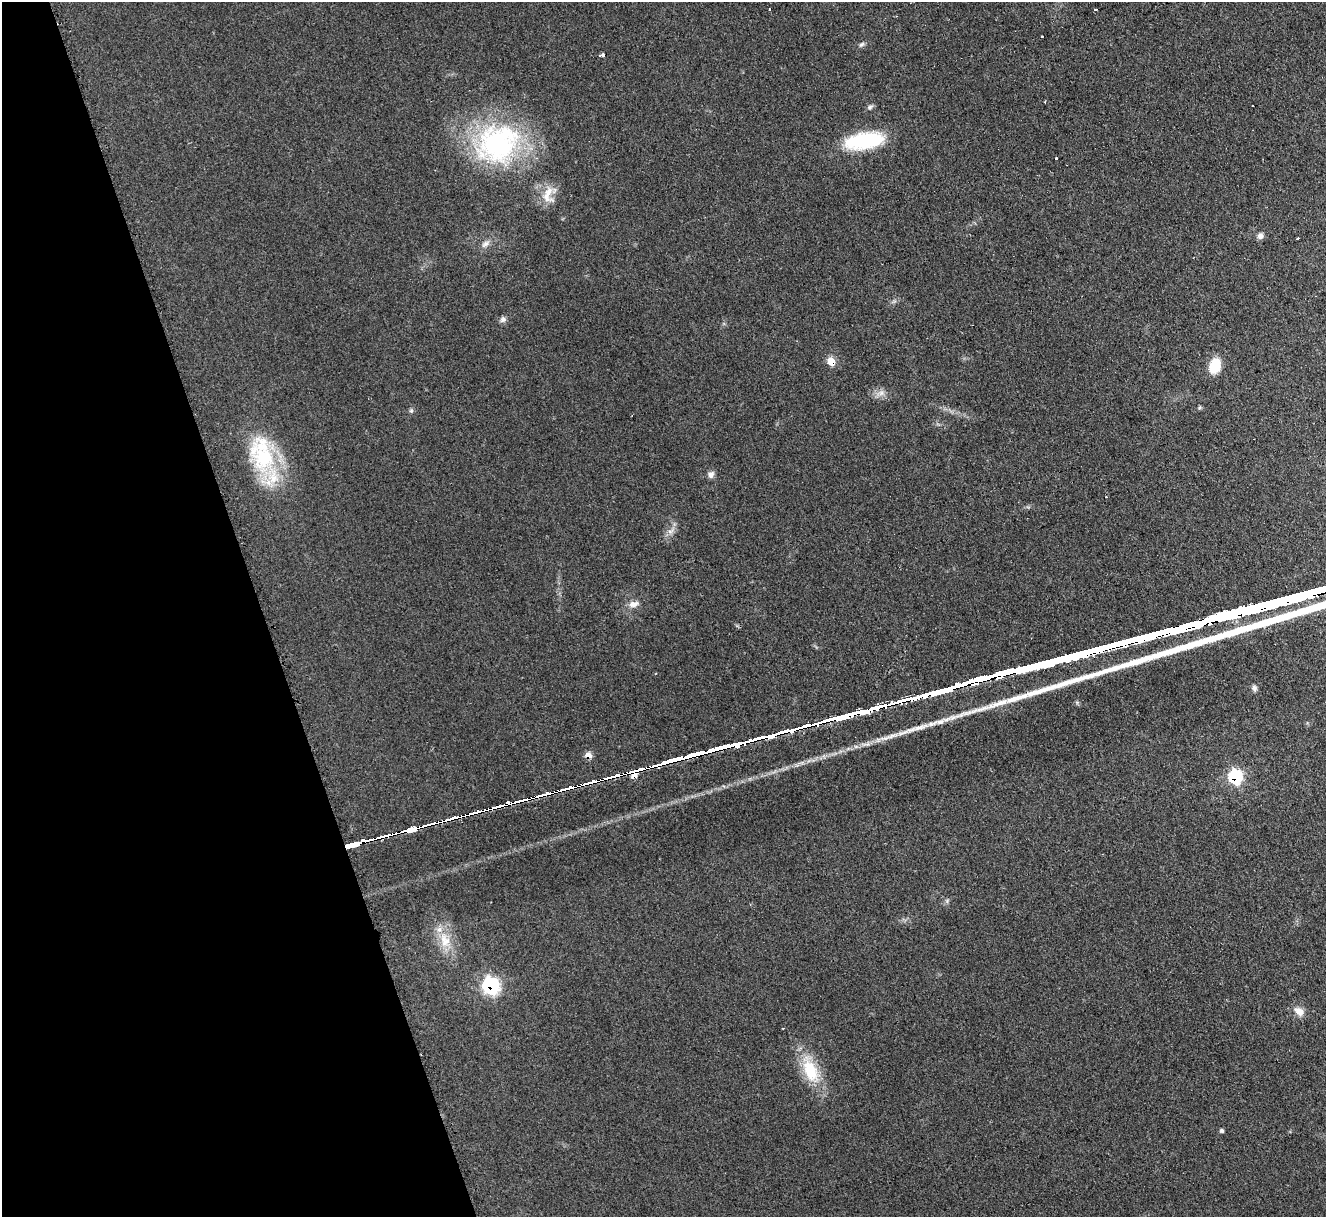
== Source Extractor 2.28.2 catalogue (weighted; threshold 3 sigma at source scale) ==
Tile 5 of 4 x 4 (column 1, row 2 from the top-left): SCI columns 21-1344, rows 2704-3918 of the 5321 x 5278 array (HDU 1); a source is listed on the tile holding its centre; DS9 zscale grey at full resolution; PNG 1328 x 1219 px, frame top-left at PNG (2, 2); no overlay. Shown black and unused: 20% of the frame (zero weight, under 2 of 3 exposures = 2% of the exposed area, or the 3 px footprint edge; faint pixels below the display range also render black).
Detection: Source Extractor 2.28.2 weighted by HDU 2 'WHT'; one run over the whole footprint, this tile lists its part. Background 0.133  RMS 0.013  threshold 0.0565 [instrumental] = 3 sigma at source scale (4.5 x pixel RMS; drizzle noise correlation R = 1.50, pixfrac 1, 0.05/0.05 arcsec/px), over >= 5 px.
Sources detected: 34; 1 cosmic-ray / hot-pixel residue — not listed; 1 inside a brighter listed object's ellipse — not listed separately; the other 32 listed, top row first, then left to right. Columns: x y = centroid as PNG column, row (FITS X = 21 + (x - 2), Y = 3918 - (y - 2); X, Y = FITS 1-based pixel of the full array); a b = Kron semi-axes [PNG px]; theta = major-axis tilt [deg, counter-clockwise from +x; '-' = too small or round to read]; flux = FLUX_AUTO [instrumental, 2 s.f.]
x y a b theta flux
770 9 3 3 - 4.6
1095 10 4 3 - 8.7
1042 36 3 2 - 1.4
861 44 9 5 36 3
603 55 3 3 - 29
870 107 9 5 21 3
864 141 46 18 9 84
498 144 59 49 31 230
1056 158 3 3 - 2.4
548 195 27 15 86 21
1260 236 8 7 - 5.1
1298 238 3 2 - 1.8
485 244 14 7 38 6.4
503 320 9 7 31 4.1
831 361 6 6 - 23
1215 366 16 11 70 32
881 393 7 7 - 5.8
411 411 6 5 - 2.2
264 457 44 33 -43 110
711 474 9 8 - 5.4
1106 497 3 2 - 1.4
670 531 11 5 20 5
633 604 12 8 3 8.1
1254 688 8 7 - 3.7
588 755 8 6 -28 9
1235 777 8 7 - 120
445 940 25 14 -72 28
491 985 9 9 - 140
1299 1011 15 10 -43 10
783 1028 3 2 - 0.99
810 1070 38 18 -66 52
1222 1131 5 4 - 2.3
Overlapping masked pixels (flux is a lower limit): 4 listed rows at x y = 831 361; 588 755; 1235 777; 491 985
Unlisted compact peaks at least as high as the median listed source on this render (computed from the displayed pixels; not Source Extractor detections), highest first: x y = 940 722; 931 724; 885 738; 984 708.